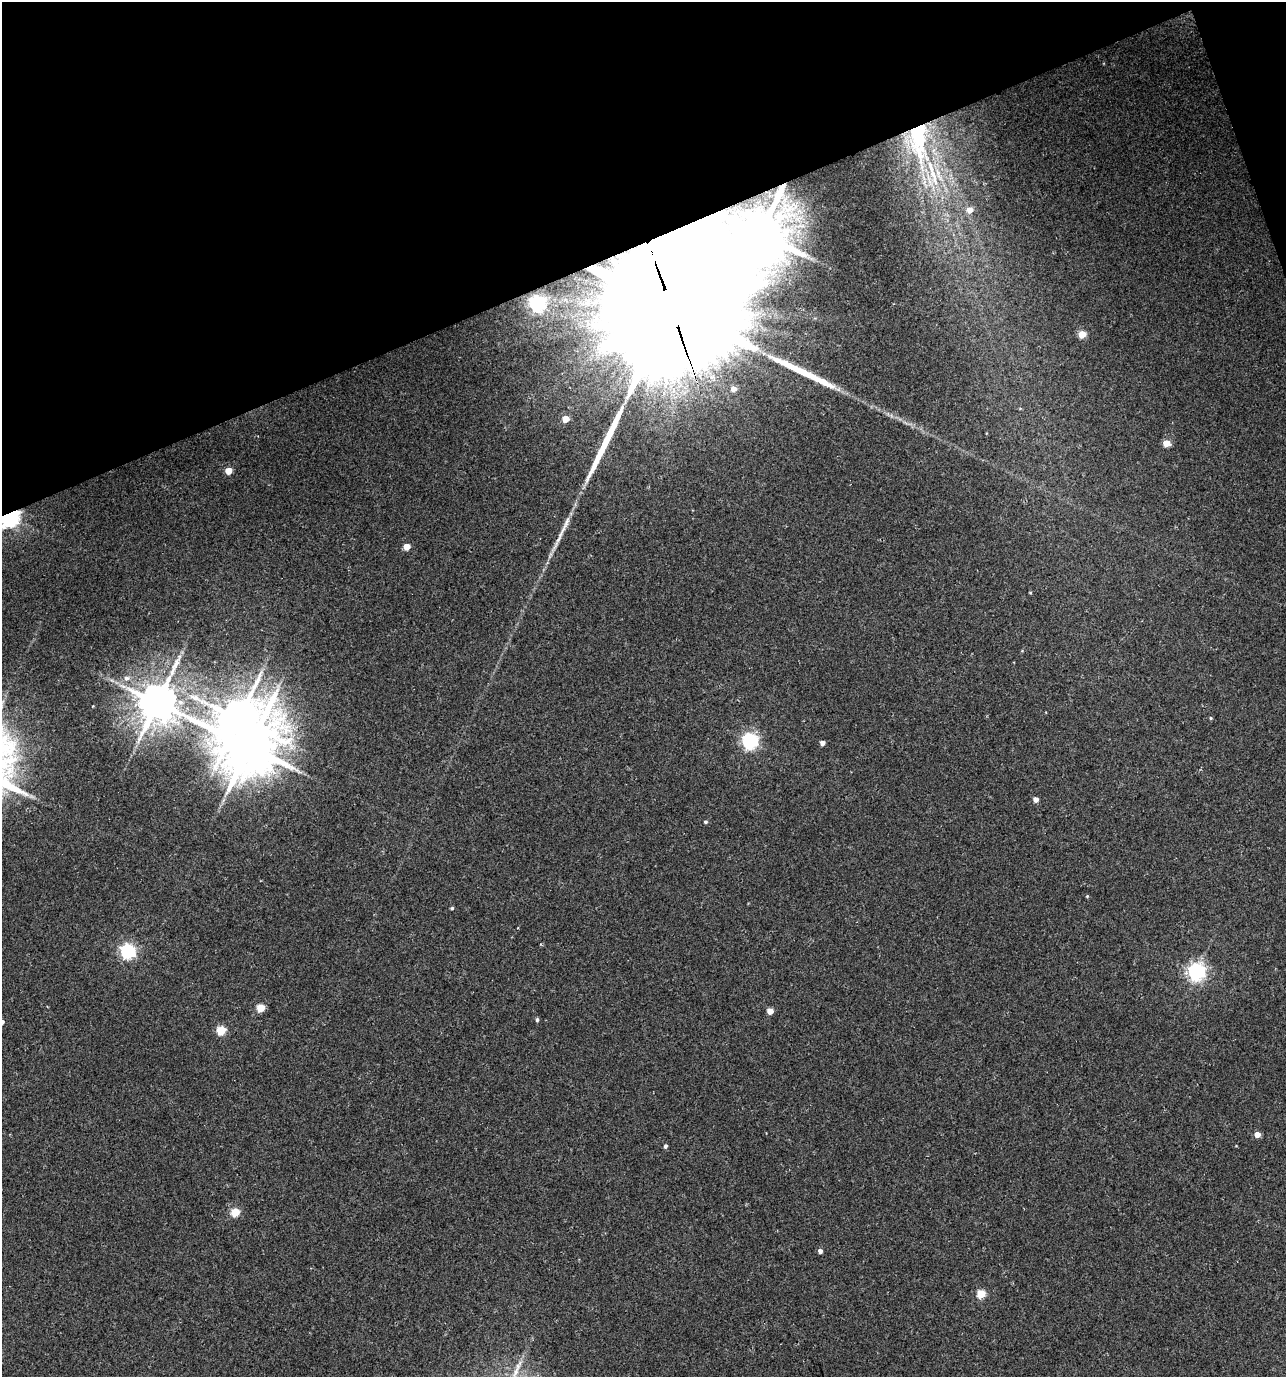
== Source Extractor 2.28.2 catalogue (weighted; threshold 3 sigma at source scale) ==
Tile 3 of 4 x 4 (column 3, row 1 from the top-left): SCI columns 2701-3984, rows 4128-5502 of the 5346 x 5507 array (HDU 1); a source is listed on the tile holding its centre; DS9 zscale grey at full resolution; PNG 1288 x 1379 px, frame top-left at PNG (2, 2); no overlay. Shown black and unused: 18% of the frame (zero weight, under 3 of 4 exposures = <1% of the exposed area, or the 3 px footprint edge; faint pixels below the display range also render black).
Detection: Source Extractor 2.28.2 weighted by HDU 2 'WHT'; one run over the whole footprint, this tile lists its part. Background 0.0212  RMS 0.0066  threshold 0.0299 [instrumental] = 3 sigma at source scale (4.5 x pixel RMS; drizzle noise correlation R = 1.50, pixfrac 1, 0.0396/0.0396 arcsec/px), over >= 5 px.
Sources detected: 40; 2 inside a brighter object's white glare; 3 long thin detections or spike segments (spike, bleed or trail) — not listed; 1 inside a brighter listed object's ellipse — not listed separately; the other 34 listed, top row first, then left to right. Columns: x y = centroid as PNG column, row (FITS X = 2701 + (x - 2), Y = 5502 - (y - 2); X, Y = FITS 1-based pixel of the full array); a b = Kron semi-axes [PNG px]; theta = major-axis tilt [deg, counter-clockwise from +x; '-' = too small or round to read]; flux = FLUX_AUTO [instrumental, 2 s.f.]
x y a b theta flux
918 141 101 36 -75 160
970 210 7 6 - 5.3
537 304 7 6 - 200
671 308 45 36 -82 73000
1082 334 5 5 - 13
733 389 7 7 - 5.4
566 419 5 5 - 8.7
1166 443 5 5 - 9
228 471 5 4 - 10
8 517 7 5 25 510
407 547 5 4 - 8.7
127 678 8 8 - 3.5
157 702 13 12 - 2200
93 706 4 3 - 0.44
1211 718 4 4 - 0.74
750 741 7 6 - 190
822 743 4 4 - 3
249 747 18 14 32 3900
1036 799 5 5 - 3.6
705 822 4 4 - 1.1
1087 896 4 4 - 0.69
452 908 4 3 - 1
127 951 6 6 - 160
1196 972 7 6 - 280
260 1008 5 5 - 19
770 1011 5 4 - 7.7
537 1020 4 4 - 1.4
2 1022 5 5 - 2.7
221 1031 5 5 - 29
1257 1134 5 5 - 6.1
665 1146 5 4 - 1.6
235 1212 5 5 - 25
820 1251 4 4 - 2.6
981 1294 5 5 - 24
Overlapping masked pixels (flux is a lower limit): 3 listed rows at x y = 918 141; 671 308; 8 517
Isophote crosses this tile's border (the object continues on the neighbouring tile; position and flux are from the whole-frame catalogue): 2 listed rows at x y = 8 517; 2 1022